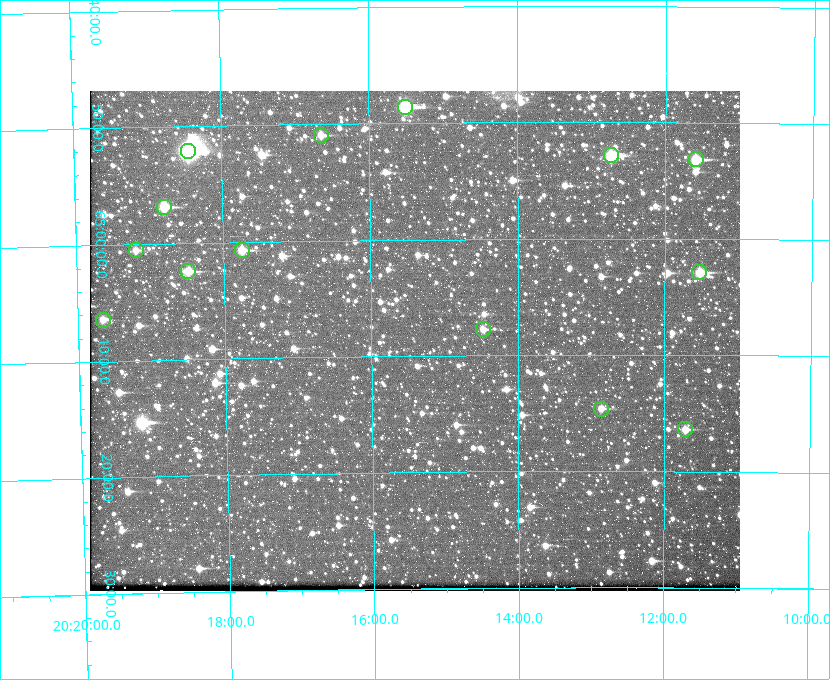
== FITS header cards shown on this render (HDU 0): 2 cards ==
NAXIS1  =                  650 / Width of table row in bytes
NAXIS2  =                  500 / Number of rows in table

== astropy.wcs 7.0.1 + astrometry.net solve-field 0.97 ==
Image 650 x 500 px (HDU 0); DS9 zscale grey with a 90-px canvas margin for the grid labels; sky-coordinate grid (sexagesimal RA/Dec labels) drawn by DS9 from the SOLVED WCS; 14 Tycho-2 reference stars matched to detected sources circled (green)
Header WCS: none
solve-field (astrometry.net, Tycho-2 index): SOLVED blind (the file carries no WCS)
Solved WCS: RA---TAN-SIP/DEC--TAN-SIP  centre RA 20:15:25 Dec +65:09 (303.85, +65.14 deg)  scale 5.17 arcsec/px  FOV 56.0' x 43.0'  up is -179 deg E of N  parity flipped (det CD > 0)
(file carries no celestial WCS; the grid is the blind solution)
Tycho-2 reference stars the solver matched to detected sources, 14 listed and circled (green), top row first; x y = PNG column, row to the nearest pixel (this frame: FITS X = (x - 90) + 1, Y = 500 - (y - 91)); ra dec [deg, ICRS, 3 dp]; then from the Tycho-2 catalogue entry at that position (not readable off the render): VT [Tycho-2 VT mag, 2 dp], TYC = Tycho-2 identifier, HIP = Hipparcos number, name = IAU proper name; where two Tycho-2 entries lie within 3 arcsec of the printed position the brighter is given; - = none
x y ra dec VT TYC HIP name
405 107 303.878 +64.810 8.93 4240-794-1 - -
321 135 304.164 +64.849 10.65 4240-315-1 - -
188 151 304.612 +64.868 7.89 4241-1703-1 100101 -
611 155 303.184 +64.880 9.02 4240-488-1 - -
696 159 302.897 +64.886 9.40 4240-717-1 - -
164 207 304.698 +64.948 10.27 4241-1684-1 - -
136 250 304.798 +65.009 11.15 4241-1628-1 - -
242 250 304.437 +65.012 10.41 4241-1775-1 - -
188 271 304.620 +65.041 10.25 4241-1573-1 - -
699 272 302.882 +65.048 10.25 4240-98-1 - -
103 320 304.916 +65.107 11.17 4241-1518-1 - -
483 329 303.620 +65.129 11.18 4240-34-1 - -
601 409 303.217 +65.244 11.17 4240-236-1 - -
685 429 302.928 +65.273 10.74 4240-760-1 - -